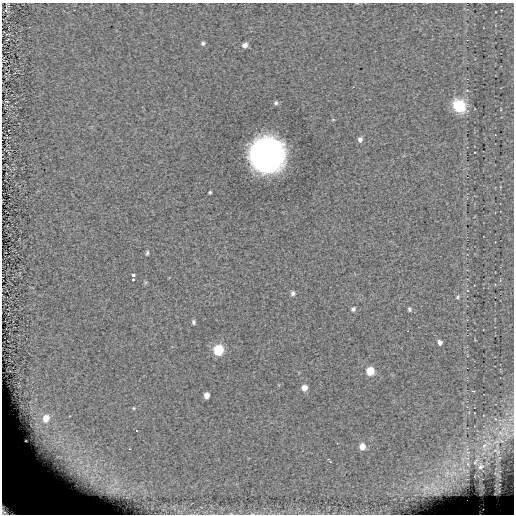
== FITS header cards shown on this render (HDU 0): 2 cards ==
NAXIS1  =                  512 / length of data axis 1
NAXIS2  =                  512 / length of data axis 2

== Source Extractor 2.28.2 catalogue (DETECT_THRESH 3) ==
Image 512 x 512 px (HDU 0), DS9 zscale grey, 1 PNG px = 1 image px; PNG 516 x 516 px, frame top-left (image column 1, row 512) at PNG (2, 3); no overlay
Background 0.0694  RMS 7.5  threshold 22.6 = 3 sigma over >= 5 px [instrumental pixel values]
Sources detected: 44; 1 with non-positive FLUX_AUTO (blend fragments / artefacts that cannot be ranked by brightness) is not listed; the other 43 listed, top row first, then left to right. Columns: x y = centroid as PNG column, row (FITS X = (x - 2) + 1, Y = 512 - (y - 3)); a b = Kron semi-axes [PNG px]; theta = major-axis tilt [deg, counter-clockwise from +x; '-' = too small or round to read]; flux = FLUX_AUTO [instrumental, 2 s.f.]
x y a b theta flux
8 5 7 3 -58 490
203 43 5 4 - 920
245 45 5 5 - 2300
276 103 5 5 - 1000
459 106 13 11 -50 20000
360 139 6 5 - 1900
267 155 23 23 - 240000
210 192 3 3 - 620
147 253 6 3 74 780
133 275 3 3 - 1900
133 280 3 3 - 2200
293 293 5 5 - 1300
458 297 6 4 44 730
353 309 6 5 - 1100
409 309 5 4 - 860
193 322 5 4 - 1100
440 342 5 5 - 1700
218 350 6 6 - 40000
370 371 6 6 - 13000
304 388 6 5 - 3800
472 391 3 2 - 590
207 395 5 5 - 3400
134 408 5 3 - 480
46 418 10 8 63 5700
136 430 2 2 - 520
501 433 12 8 -23 4700
507 434 21 10 -65 7800
497 442 14 7 14 5300
362 446 6 6 - 4000
484 446 19 15 -64 12000
129 449 2 2 - 360
468 452 7 4 18 1300
498 452 10 8 79 3800
328 459 4 4 - 580
498 459 15 4 57 2400
476 461 24 10 64 9900
468 464 9 6 -72 2600
480 466 14 12 87 6300
447 474 16 9 77 6800
497 475 14 5 -44 1800
426 488 11 6 13 3000
499 490 9 4 89 500
12 506 29 22 -35 110000
At the frame edge (FLAGS 8, measured only in part): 1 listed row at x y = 12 506
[1 non-positive-flux detection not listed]